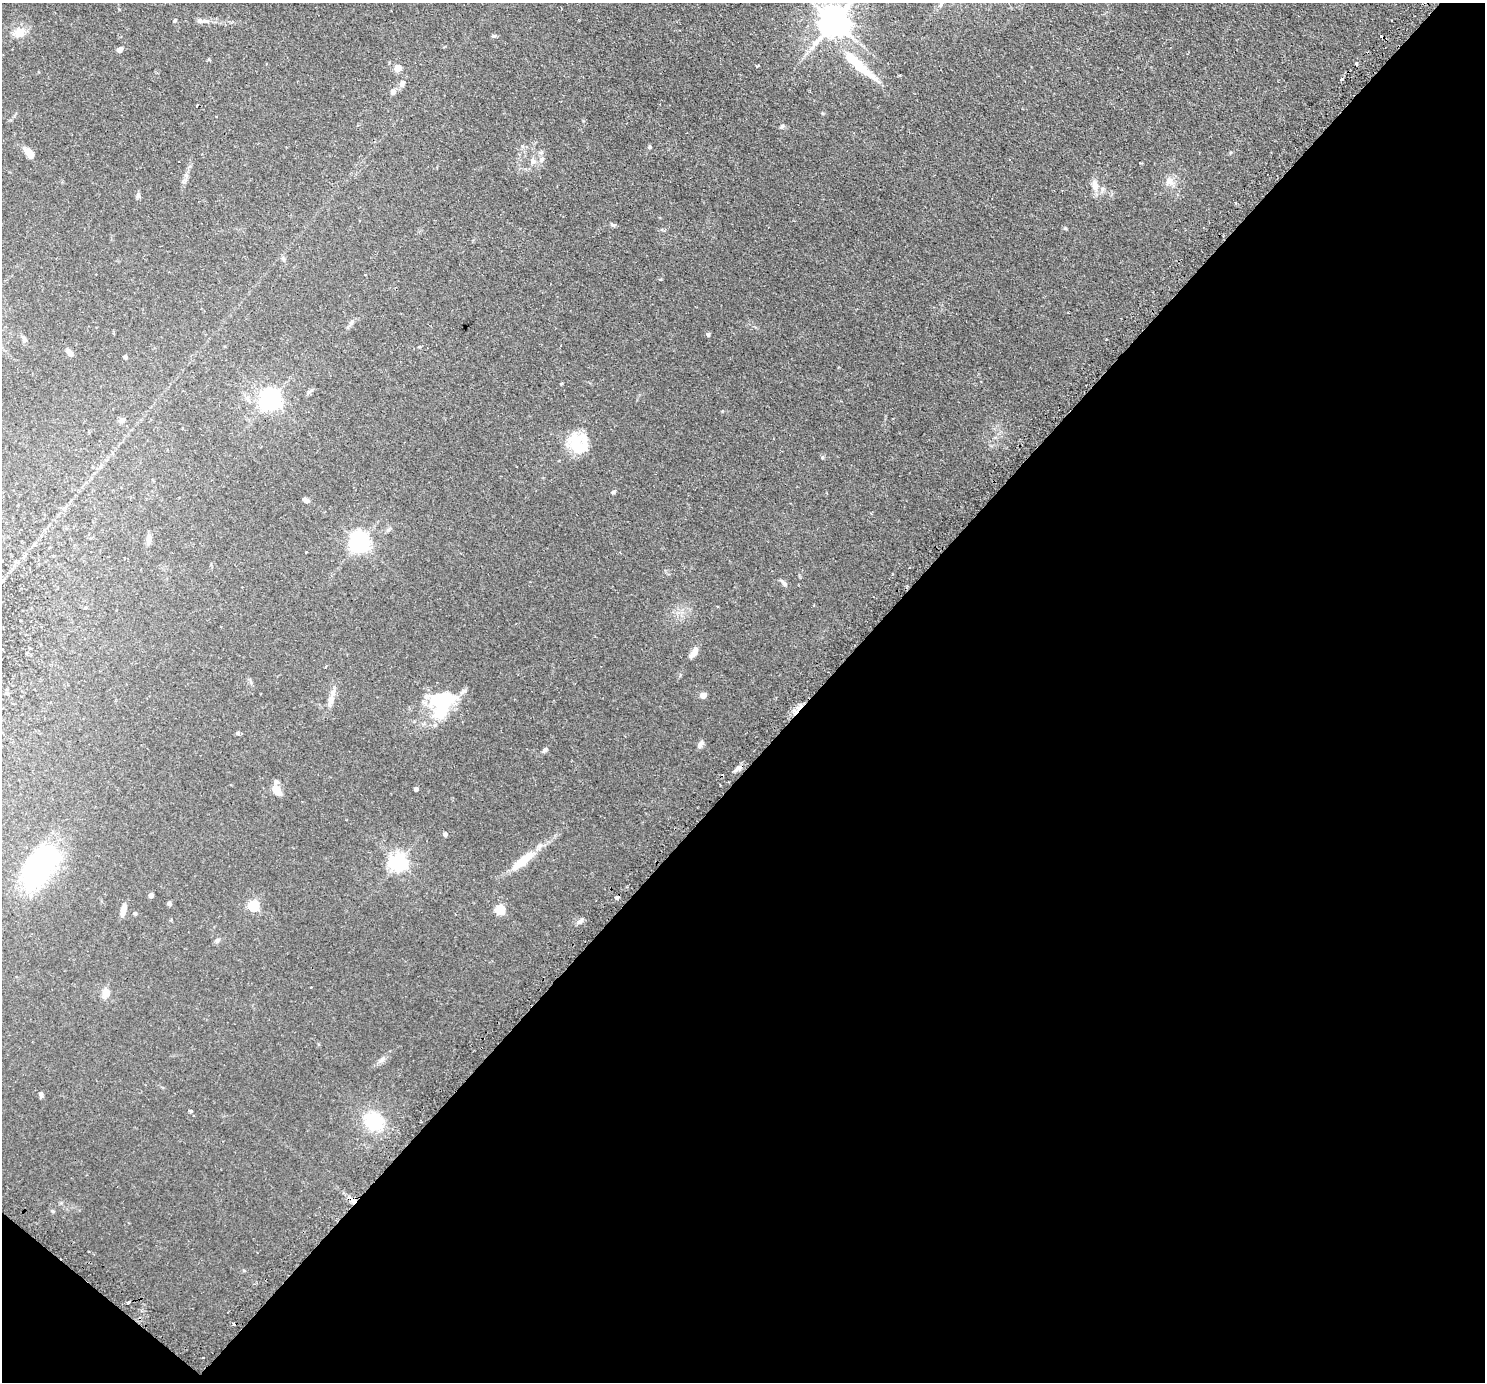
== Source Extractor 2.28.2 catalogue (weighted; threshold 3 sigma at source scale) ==
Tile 15 of 4 x 4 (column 3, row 4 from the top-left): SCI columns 3015-4497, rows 186-1565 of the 6028 x 6032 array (HDU 1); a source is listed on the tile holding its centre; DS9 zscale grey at full resolution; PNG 1487 x 1384 px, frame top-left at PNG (2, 3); no overlay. Shown black and unused: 46% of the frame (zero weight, under 2 of 3 exposures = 4% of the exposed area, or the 3 px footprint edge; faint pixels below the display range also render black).
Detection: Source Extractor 2.28.2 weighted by HDU 2 'WHT'; one run over the whole footprint, this tile lists its part. Background 0.0765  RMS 0.005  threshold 0.0226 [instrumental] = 3 sigma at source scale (4.5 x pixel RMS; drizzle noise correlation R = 1.50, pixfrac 1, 0.05/0.05 arcsec/px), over >= 5 px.
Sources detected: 84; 4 inside a brighter object's white glare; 6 cosmic-ray / hot-pixel residue — not listed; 4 inside a brighter listed object's ellipse — not listed separately; the other 70 listed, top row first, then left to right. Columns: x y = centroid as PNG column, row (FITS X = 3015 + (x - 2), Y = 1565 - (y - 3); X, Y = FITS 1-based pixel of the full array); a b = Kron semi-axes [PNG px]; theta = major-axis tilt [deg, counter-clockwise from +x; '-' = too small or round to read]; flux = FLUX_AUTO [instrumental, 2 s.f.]
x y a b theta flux
175 20 5 4 - 0.58
834 22 10 9 - 850
20 32 14 11 23 6.2
494 36 6 5 - 0.8
120 49 7 5 40 2
852 60 29 12 -41 13
757 66 4 3 - 1.4
398 68 5 4 - 9
1342 79 4 3 - 1.3
402 83 8 6 68 2.1
393 92 7 6 - 2
216 117 3 2 - 0.42
782 126 7 4 29 0.92
649 147 5 5 - 0.7
29 153 12 6 -54 5.7
541 159 8 7 - 1.7
1010 160 3 3 - 0.56
532 161 9 7 -65 1.9
1169 181 14 11 -46 4.2
1095 185 15 9 -81 4.4
138 195 9 4 72 1
613 225 7 4 -29 0.86
283 259 8 5 -63 1.1
95 274 3 2 - 0.32
351 323 11 4 50 1.4
708 334 4 4 - 1.1
24 339 8 5 -78 1.4
69 353 8 5 -55 2.8
125 357 4 4 - 1.5
310 391 8 4 45 1
270 400 7 7 - 280
122 420 8 6 26 1.5
575 441 23 15 -72 12
613 492 6 4 37 0.72
306 500 7 5 -29 1.6
388 530 6 5 - 0.86
149 539 12 7 89 2
359 542 7 7 - 280
306 552 3 3 - 0.61
784 584 10 6 -49 1.4
694 652 14 7 57 3
703 695 5 4 - 5.4
331 700 22 7 76 4
442 708 35 13 58 28
237 733 5 5 - 0.72
700 744 11 6 54 1.7
545 750 9 5 40 1.1
737 769 13 5 33 1.9
416 789 4 4 - 1.6
276 790 11 7 -55 5.6
445 834 5 5 - 1.1
523 860 35 10 40 13
398 862 6 6 - 210
39 866 53 29 55 65
151 895 5 5 - 1.4
169 904 6 5 - 1
253 905 5 5 - 40
500 909 5 5 - 28
123 911 14 5 73 4.2
135 913 5 4 - 0.68
580 921 10 5 41 1.5
217 940 7 5 41 1.1
311 987 2 2 - 0.5
106 993 10 9 - 4.3
382 1059 9 6 28 1.6
41 1095 7 5 -73 1.1
190 1111 7 5 -18 1.4
373 1121 16 13 -47 28
53 1211 5 4 - 0.57
129 1302 3 3 - 1.6
Isophote crosses this tile's border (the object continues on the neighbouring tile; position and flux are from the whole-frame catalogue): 1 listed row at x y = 834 22
Unlisted compact peaks at least as high as the median listed source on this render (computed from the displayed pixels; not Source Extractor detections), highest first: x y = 1065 228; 822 457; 583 121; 822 113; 722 411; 561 384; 660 279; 209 59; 1140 163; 1231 152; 244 1270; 204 21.